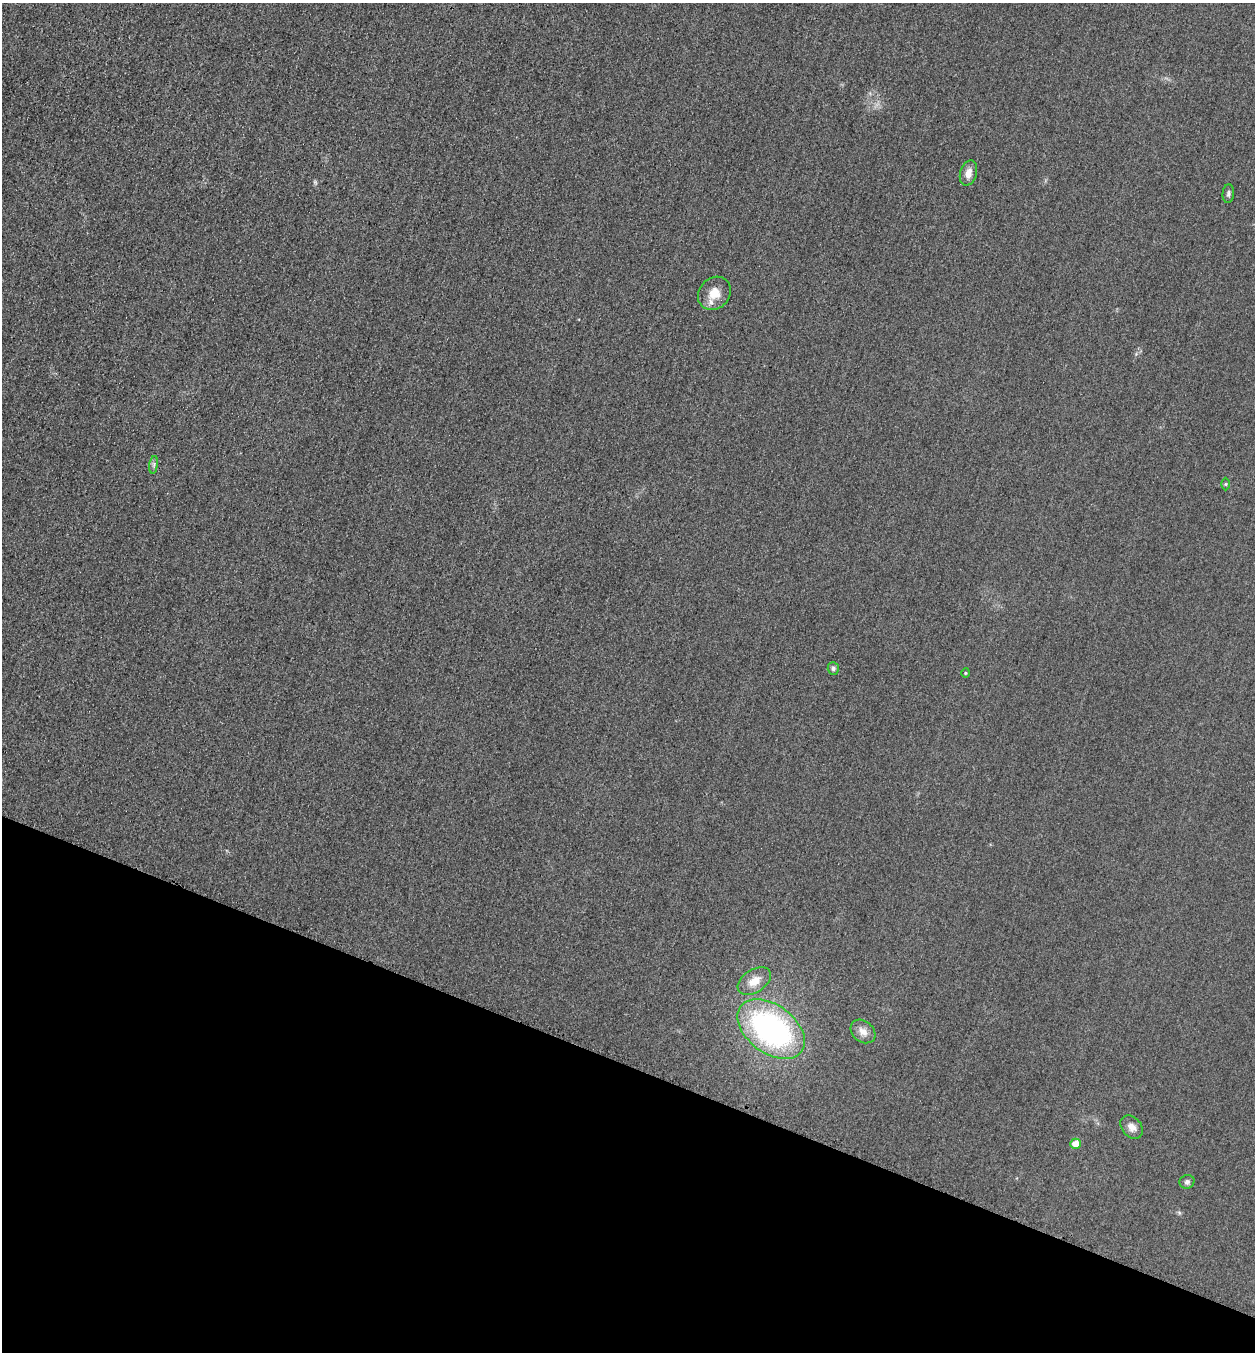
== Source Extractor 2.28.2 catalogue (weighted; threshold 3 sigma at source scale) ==
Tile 15 of 4 x 4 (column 3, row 4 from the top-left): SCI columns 2668-3920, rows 24-1373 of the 5463 x 5449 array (HDU 1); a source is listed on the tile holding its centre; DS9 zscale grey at full resolution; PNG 1257 x 1354 px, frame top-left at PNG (2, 3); each listed source drawn as its Kron ellipse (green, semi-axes under 4 px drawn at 4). Shown black and unused: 21% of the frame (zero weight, under 3 of 4 exposures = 3% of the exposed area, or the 3 px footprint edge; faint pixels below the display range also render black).
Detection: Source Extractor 2.28.2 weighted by HDU 2 'WHT'; one run over the whole footprint, this tile lists its part. Background 0.0756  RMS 0.017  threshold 0.0756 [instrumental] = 3 sigma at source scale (4.5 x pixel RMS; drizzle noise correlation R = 1.50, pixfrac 1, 0.05/0.05 arcsec/px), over >= 5 px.
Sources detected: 13; all 13 listed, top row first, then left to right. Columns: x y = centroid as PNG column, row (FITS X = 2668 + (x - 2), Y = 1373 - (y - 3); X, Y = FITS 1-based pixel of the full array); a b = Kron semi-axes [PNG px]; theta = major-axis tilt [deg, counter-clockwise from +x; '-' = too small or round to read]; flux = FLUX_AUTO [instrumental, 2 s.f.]
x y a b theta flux
968 173 13 8 73 13
1228 194 9 6 85 4.2
714 293 18 15 47 26
154 465 9 4 82 4
1225 484 6 4 90 2
833 668 6 5 - 4.2
965 673 5 3 - 1.6
754 981 18 11 32 23
771 1029 38 24 -37 400
863 1031 13 10 -40 14
1132 1127 13 9 -51 11
1076 1144 5 5 - 21
1187 1182 7 7 - 4.3